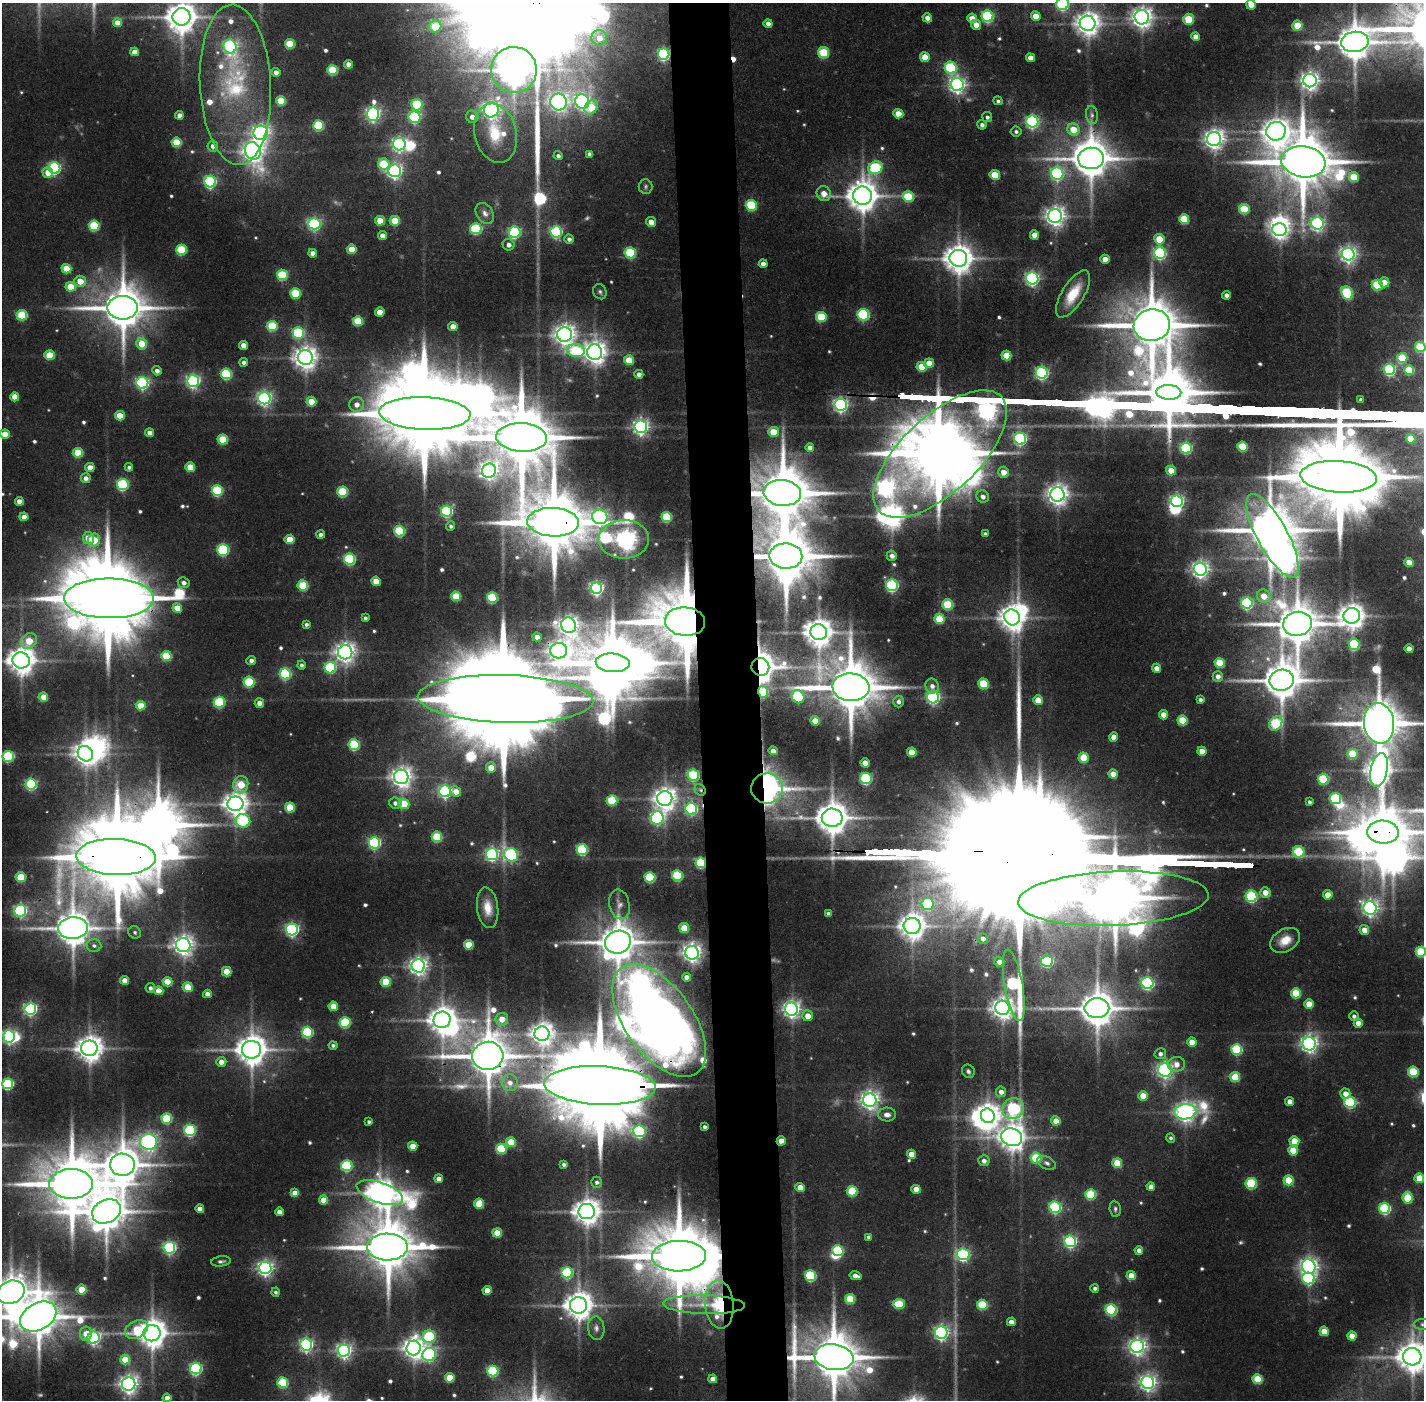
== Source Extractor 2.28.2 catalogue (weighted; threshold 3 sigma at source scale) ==
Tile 5 of 3 x 3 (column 2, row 2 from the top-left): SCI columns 1423-2844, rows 1431-2828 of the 4268 x 4257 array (HDU 1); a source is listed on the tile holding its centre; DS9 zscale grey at full resolution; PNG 1426 x 1402 px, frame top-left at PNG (2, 3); each listed source drawn as its Kron ellipse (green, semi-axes under 4 px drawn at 4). Shown black and unused: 4% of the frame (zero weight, under 2 of 3 exposures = <1% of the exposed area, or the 3 px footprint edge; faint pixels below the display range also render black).
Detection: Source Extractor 2.28.2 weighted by HDU 2 'WHT'; one run over the whole footprint, this tile lists its part. Background 0.131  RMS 0.0089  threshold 0.0401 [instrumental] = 3 sigma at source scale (4.5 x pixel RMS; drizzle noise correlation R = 1.50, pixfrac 1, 0.05/0.05 arcsec/px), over >= 5 px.
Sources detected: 615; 3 too faint to see at this stretch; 27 inside a brighter object's white glare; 2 cosmic-ray / hot-pixel residue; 2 long thin detections or spike segments (spike, bleed or trail) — neither listed nor drawn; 8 inside a brighter listed object's ellipse — not listed separately; of the other 573, all 500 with FLUX_AUTO >= 2.13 (the completeness limit of this list) listed and drawn (73 fainter detections not listed), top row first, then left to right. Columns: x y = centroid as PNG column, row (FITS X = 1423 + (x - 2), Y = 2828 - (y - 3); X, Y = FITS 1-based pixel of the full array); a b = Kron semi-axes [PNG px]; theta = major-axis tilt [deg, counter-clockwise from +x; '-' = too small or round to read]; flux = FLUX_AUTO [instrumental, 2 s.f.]
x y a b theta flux
1063 4 6 6 - 160
1251 5 5 4 - 16
988 16 6 5 - 120
1036 16 5 4 - 15
181 17 9 8 - 1700
1142 17 7 7 - 680
927 18 4 4 - 6
972 18 5 4 - 10
1188 19 5 5 - 33
117 23 4 4 - 12
1088 23 8 7 - 920
768 24 4 4 - 7
976 25 5 5 - 10
1297 26 5 5 - 27
435 27 6 6 - 28
1196 37 4 4 - 6.7
599 38 8 7 - 9.5
1355 42 14 10 7 2500
290 44 5 5 - 37
230 46 7 6 - 200
135 52 4 4 - 10
824 53 5 5 - 59
664 54 6 5 - 160
925 57 5 4 - 18
1030 58 4 4 - 8.9
348 64 4 4 - 7.8
951 68 6 6 - 94
333 70 5 5 - 55
514 70 23 23 - 1900
276 72 4 4 - 6.2
1310 81 7 6 - 510
235 85 80 35 -87 120
957 85 6 6 - 380
281 101 5 5 - 37
582 101 7 7 - 280
998 101 5 4 - 2.2
559 102 8 8 - 440
417 105 5 5 - 66
591 107 8 6 54 24
491 110 7 7 - 400
373 114 7 6 - 290
898 114 5 4 - 14
179 115 4 4 - 5.9
1092 115 9 6 -80 3.1
415 117 6 6 - 130
472 117 6 6 - 6.9
987 117 5 5 - 2.6
1032 122 6 6 - 210
319 125 5 5 - 74
982 125 5 4 - 3.2
1073 129 6 6 - 18
1016 131 5 5 - 2.5
1276 131 10 9 - 1000
261 133 7 7 - 420
496 133 30 21 -77 47
1214 139 7 7 - 620
176 142 5 5 - 32
399 144 6 6 - 270
213 146 5 5 - 5.3
253 151 9 7 -63 700
590 154 4 4 - 3.7
558 156 5 4 - 2.8
1091 158 13 10 2 2700
1303 162 22 15 -9 6500
384 164 6 5 - 45
54 168 6 5 - 170
875 168 7 6 - 95
395 171 6 6 - 320
48 173 5 5 - 16
1057 174 6 6 - 160
995 175 5 5 - 26
1354 177 5 5 - 32
210 182 6 6 - 150
646 186 7 7 - 2.4
824 194 8 7 - 9.3
862 196 9 9 - 1600
908 197 6 5 - 48
751 205 5 5 - 77
1244 209 5 5 - 40
485 213 11 8 -56 5
1055 216 7 7 - 610
1184 219 5 5 - 46
380 221 5 4 - 20
395 221 5 5 - 29
651 222 5 5 - 9.3
1317 223 6 6 - 230
314 224 6 5 - 190
94 226 5 5 - 64
476 229 6 5 - 85
1280 230 7 6 - 450
515 232 6 6 - 140
556 232 6 5 - 150
382 235 4 4 - 6.7
1034 235 4 4 - 10
569 239 4 4 - 3.7
1159 239 5 5 - 29
509 245 6 6 - 4.5
352 249 5 4 - 21
181 250 5 5 - 66
313 253 4 4 - 5.8
630 253 5 5 - 77
1160 253 6 6 - 150
1348 254 6 6 - 380
958 258 9 8 - 1500
1105 259 5 4 - 12
763 264 4 4 - 5.7
66 269 5 5 - 28
282 275 5 5 - 62
1032 278 6 6 - 250
80 281 6 5 - 15
1384 282 5 5 - 15
1377 285 5 5 - 57
71 287 5 5 - 22
600 292 8 6 -65 2.4
295 293 5 5 - 54
1347 293 7 5 -60 86
1073 294 27 11 58 26
1226 295 4 4 - 4
123 308 15 12 0 3800
380 312 5 4 - 13
22 315 5 5 - 60
863 315 6 5 - 120
821 317 5 5 - 46
358 321 5 5 - 41
1152 325 18 15 9 5800
272 326 5 5 - 53
453 326 5 4 - 11
298 333 6 5 - 89
565 335 7 7 - 700
142 344 6 5 - 20
244 345 4 4 - 11
1420 347 5 5 - 51
576 351 9 6 -5 72
595 352 8 7 - 860
50 355 5 5 - 33
1006 356 5 4 - 24
305 358 7 7 - 850
1402 358 5 5 - 48
629 360 5 5 - 26
244 362 4 4 - 4
929 363 5 4 - 14
922 367 5 4 - 26
1389 369 6 5 - 140
1409 370 5 5 - 36
157 371 5 4 - 4.4
1042 373 6 6 - 200
226 374 5 5 - 84
639 374 4 4 - 4
193 381 6 6 - 250
142 383 6 6 - 210
1169 392 12 7 -2 5100
15 397 4 4 - 15
264 398 6 6 - 310
1361 400 3 3 - 2.7
311 402 5 5 - 17
357 405 7 7 - 7.2
841 405 6 6 - 280
425 413 46 16 -2 19000
120 416 5 4 - 22
641 427 6 6 - 360
773 432 5 5 - 23
149 433 4 4 - 7.3
5 434 5 4 - 16
522 437 25 14 -3 8900
223 439 5 5 - 39
1020 439 6 6 - 200
1411 439 5 4 - 18
1243 447 5 5 - 40
810 448 4 4 - 5.3
1186 448 6 5 - 100
78 453 5 5 - 41
940 454 84 38 43 16000
90 467 5 4 - 9.6
129 467 4 4 - 2.5
190 467 5 4 - 23
1171 470 5 4 - 14
489 471 7 6 - 460
1003 472 5 5 - 10
1339 477 38 15 -3 17000
86 478 5 5 - 6
123 485 6 5 - 120
217 491 5 5 - 80
343 492 5 5 - 60
782 493 19 13 -6 6600
1057 494 7 7 - 700
983 497 6 6 - 4.9
19 501 4 4 - 7.5
1177 501 6 5 - 240
446 511 5 5 - 120
24 517 4 4 - 8.7
600 517 8 7 - 270
667 517 5 5 - 62
553 522 26 14 -2 9000
451 526 4 4 - 2.4
399 531 5 5 - 76
985 534 4 3 - 2.4
321 535 4 4 - 4.1
1272 536 47 15 -61 6100
88 538 6 5 - 15
289 539 5 5 - 21
624 539 25 19 1 830
94 540 7 6 - 23
223 550 6 5 - 110
786 556 16 12 -1 5900
892 556 5 5 - 4.6
349 559 5 5 - 110
1409 562 4 4 - 13
1200 569 6 6 - 430
376 581 5 4 - 19
184 583 6 5 - 4.6
303 585 5 5 - 53
892 585 6 6 - 170
596 588 6 5 - 280
456 596 5 5 - 36
1264 596 7 6 - 14
109 598 45 20 0 18000
492 598 5 5 - 76
1247 603 6 5 - 150
948 605 5 5 - 55
177 608 5 4 - 17
1352 616 8 8 - 1100
1012 617 8 7 - 1100
365 618 4 3 - 2.3
939 619 5 5 - 33
685 621 20 14 -5 9500
306 624 4 3 - 2.5
1298 624 14 12 8 3600
568 625 8 7 - 560
819 632 8 8 - 1400
537 637 5 4 - 6.3
29 641 9 7 47 22
1354 644 5 5 - 75
1409 649 4 4 - 8
559 651 8 7 - 670
345 652 7 7 - 660
166 656 5 5 - 45
21 660 8 8 - 1300
251 660 5 4 - 3.9
613 663 17 9 -4 6300
1220 663 5 5 - 40
301 665 4 4 - 2.6
760 667 9 9 - 1400
330 668 6 5 - 110
1157 668 4 4 - 7.9
285 674 5 5 - 110
1218 676 5 5 - 5
1282 680 12 10 13 2600
249 682 5 5 - 62
983 684 5 5 - 44
932 686 7 6 - 4.4
851 687 18 14 -5 5900
763 692 6 5 - 43
43 697 5 4 - 16
798 697 7 6 - 83
933 697 6 6 - 220
505 699 88 24 -2 42000
1038 700 5 4 - 13
1200 700 4 4 - 2.7
219 702 5 5 - 74
898 702 6 5 - 3.8
259 703 5 4 - 8.3
141 706 5 5 - 23
1163 715 4 4 - 12
1182 720 5 5 - 34
815 721 5 4 - 14
1276 723 8 6 58 78
1379 723 20 15 -84 4500
1114 737 5 4 - 9.1
354 745 5 5 - 78
773 751 4 4 - 6.7
1202 751 4 4 - 13
912 752 5 4 - 20
85 754 8 7 - 860
1352 754 5 5 - 32
8 757 5 5 - 92
1084 758 5 5 - 33
865 763 4 4 - 9.2
491 768 5 5 - 15
1379 770 17 8 78 1100
1113 774 5 4 - 12
693 775 6 5 - 120
401 777 7 7 - 680
866 778 6 5 - 120
1323 779 5 5 - 73
31 784 6 5 - 130
241 785 9 7 77 25
767 788 16 15 - 650
700 790 6 5 - 2.3
445 791 6 6 - 220
456 791 5 5 - 9.2
665 798 7 7 - 830
1335 798 6 5 - 79
612 800 5 5 - 53
1309 802 4 3 - 2.8
395 803 6 5 - 4.7
235 804 8 7 - 920
404 804 5 5 - 33
290 807 5 5 - 34
691 809 6 6 - 140
657 818 7 6 - 220
832 818 10 9 - 2100
243 821 7 6 - 81
1383 832 16 11 -3 4100
437 837 5 5 - 53
374 843 6 5 - 160
582 850 5 5 - 99
1299 852 6 5 - 61
492 854 6 6 - 200
511 855 7 6 - 150
116 857 40 18 -2 14000
701 863 5 5 - 76
677 876 5 5 - 80
21 877 5 5 - 32
650 877 5 5 - 77
1265 892 5 5 - 10
1328 895 4 4 - 17
1251 896 6 5 - 130
1113 899 95 27 2 7500
619 904 15 10 -77 6.9
927 904 6 6 - 91
488 908 20 10 -82 14
1370 908 7 6 - 390
20 911 6 6 - 190
828 913 4 3 - 3.2
912 926 8 8 - 1200
73 928 15 10 5 2500
684 928 5 5 - 30
292 929 6 6 - 230
1364 930 5 4 - 10
135 932 6 6 - 2.1
983 939 5 5 - 4.5
1285 940 16 11 31 14
618 942 13 11 19 2700
183 945 7 7 - 640
469 945 5 4 - 27
94 946 7 6 - 2.9
1421 952 5 5 - 53
692 953 7 6 - 560
1047 961 6 5 - 120
999 962 5 5 - 6.3
418 966 6 6 - 510
227 972 5 4 - 20
687 977 4 4 - 7.1
125 980 4 4 - 12
167 982 5 4 - 21
386 982 5 5 - 37
1147 983 6 6 - 180
1014 985 36 9 -80 160
188 987 5 4 - 26
150 988 5 5 - 3
159 991 4 4 - 14
1296 993 5 5 - 43
207 994 4 4 - 7.2
1309 1004 5 4 - 16
333 1006 4 4 - 19
1002 1008 7 7 - 780
1097 1008 12 10 0 2500
30 1009 6 6 - 220
791 1009 6 6 - 420
808 1016 5 5 - 11
1354 1016 5 4 - 3
502 1019 6 6 - 12
442 1020 8 8 - 1300
659 1021 65 34 -54 940
345 1022 5 5 - 78
1358 1023 4 4 - 14
307 1032 5 5 - 100
542 1034 7 7 - 830
9 1036 6 6 - 240
1192 1042 4 4 - 14
1309 1044 7 6 - 410
333 1045 4 4 - 2.3
89 1048 8 8 - 1200
1237 1049 5 5 - 87
251 1050 9 9 - 1800
1160 1054 6 5 - 4
488 1056 15 14 - 3900
221 1062 5 5 - 8.1
1176 1064 8 7 - 7.5
1165 1070 7 6 - 290
968 1071 7 6 - 2.7
1413 1072 5 5 - 50
1235 1077 5 5 - 33
510 1083 8 8 - 7.4
8 1084 5 5 - 110
600 1085 55 19 -2 25000
1001 1092 5 5 - 6.1
1345 1094 5 5 - 9.2
1143 1096 5 4 - 18
870 1100 7 6 - 510
1290 1102 4 4 - 8.1
1350 1102 5 5 - 110
1013 1108 11 10 - 130
1185 1112 11 7 7 610
887 1115 9 7 -2 5.4
988 1116 7 6 - 900
167 1119 5 5 - 60
1056 1121 4 4 - 13
369 1122 3 3 - 2.1
705 1127 4 3 - 3.1
190 1130 6 6 - 140
639 1131 6 6 - 170
1012 1137 10 8 -18 1100
1171 1138 5 4 - 2.2
781 1141 4 4 - 14
1294 1141 5 5 - 21
148 1142 8 8 - 390
511 1142 5 5 - 33
413 1146 4 4 - 14
501 1149 5 5 - 58
1293 1150 5 5 - 27
911 1154 4 4 - 12
1036 1158 5 5 - 61
984 1161 5 5 - 4.7
1047 1163 10 6 -27 3.4
1117 1163 5 5 - 32
564 1164 4 4 - 3.3
122 1165 12 11 - 2700
347 1166 5 5 - 82
1419 1178 5 4 - 24
439 1179 4 4 - 9.1
1289 1180 5 5 - 29
597 1182 5 5 - 2.8
1251 1183 5 5 - 79
71 1184 22 15 0 6600
800 1187 4 4 - 14
1151 1187 4 4 - 7.2
916 1189 5 4 - 15
852 1191 5 5 - 51
295 1193 4 4 - 14
380 1193 24 10 -19 1400
1091 1195 5 5 - 64
1408 1198 6 5 - 43
324 1200 5 4 - 17
479 1204 5 5 - 33
1055 1207 6 5 - 150
200 1209 4 4 - 9.5
1115 1209 8 5 -82 2.3
1385 1209 5 5 - 110
106 1211 15 11 25 2800
279 1212 4 4 - 6.9
587 1212 8 7 - 1200
497 1233 5 4 - 25
869 1237 4 4 - 3.2
1070 1241 6 5 - 190
387 1247 20 13 -1 5600
169 1248 6 6 - 210
838 1250 6 5 - 77
1139 1250 4 4 - 6.2
963 1254 6 6 - 190
679 1256 27 15 1 8900
221 1261 10 5 6 2.8
1309 1267 7 6 - 480
265 1268 6 6 - 350
567 1273 5 5 - 120
811 1276 5 5 - 95
855 1276 6 4 -13 7
1131 1276 5 4 - 18
1308 1278 6 6 - 130
1095 1288 4 4 - 3
82 1289 5 5 - 22
487 1291 4 4 - 16
11 1292 14 11 24 2100
275 1292 4 4 - 2.2
850 1299 5 5 - 44
719 1304 24 14 -85 50
899 1304 6 5 - 42
579 1305 8 8 - 1400
704 1305 41 9 -2 32
982 1305 5 5 - 54
1111 1310 5 5 - 120
38 1316 19 13 30 3600
1011 1322 4 4 - 6.1
1423 1324 9 5 2 2.4
596 1328 11 8 -82 4.8
136 1329 12 8 27 32
1324 1331 5 4 - 18
152 1333 8 8 - 1600
941 1333 6 6 - 300
86 1334 7 6 - 12
1352 1336 4 4 - 18
429 1337 7 6 - 88
94 1338 6 6 - 250
306 1345 6 6 - 230
1137 1346 7 6 - 430
413 1348 7 7 - 730
344 1351 6 6 - 330
429 1354 7 6 - 200
834 1357 20 13 -8 5000
1412 1357 9 9 - 1500
125 1359 5 5 - 25
196 1369 6 6 - 160
493 1371 5 5 - 100
450 1378 5 5 - 25
713 1379 4 4 - 10
1258 1379 5 5 - 40
1148 1382 6 6 - 420
283 1383 5 5 - 63
129 1384 7 6 - 520
167 1398 4 4 - 6.1
Overlapping masked pixels (flux is a lower limit): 32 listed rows (the first 20) at x y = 664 54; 1091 158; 1303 162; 940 454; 1339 477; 782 493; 553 522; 1272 536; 786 556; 109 598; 685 621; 559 651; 760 667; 763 692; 505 699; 767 788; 700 790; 1383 832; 116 857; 701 863
Isophote crosses this tile's border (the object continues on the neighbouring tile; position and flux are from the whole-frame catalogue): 13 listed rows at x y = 1063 4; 1251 5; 181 17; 235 85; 1420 347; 1272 536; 1379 723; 1383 832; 1421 952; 11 1292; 1423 1324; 834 1357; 1412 1357